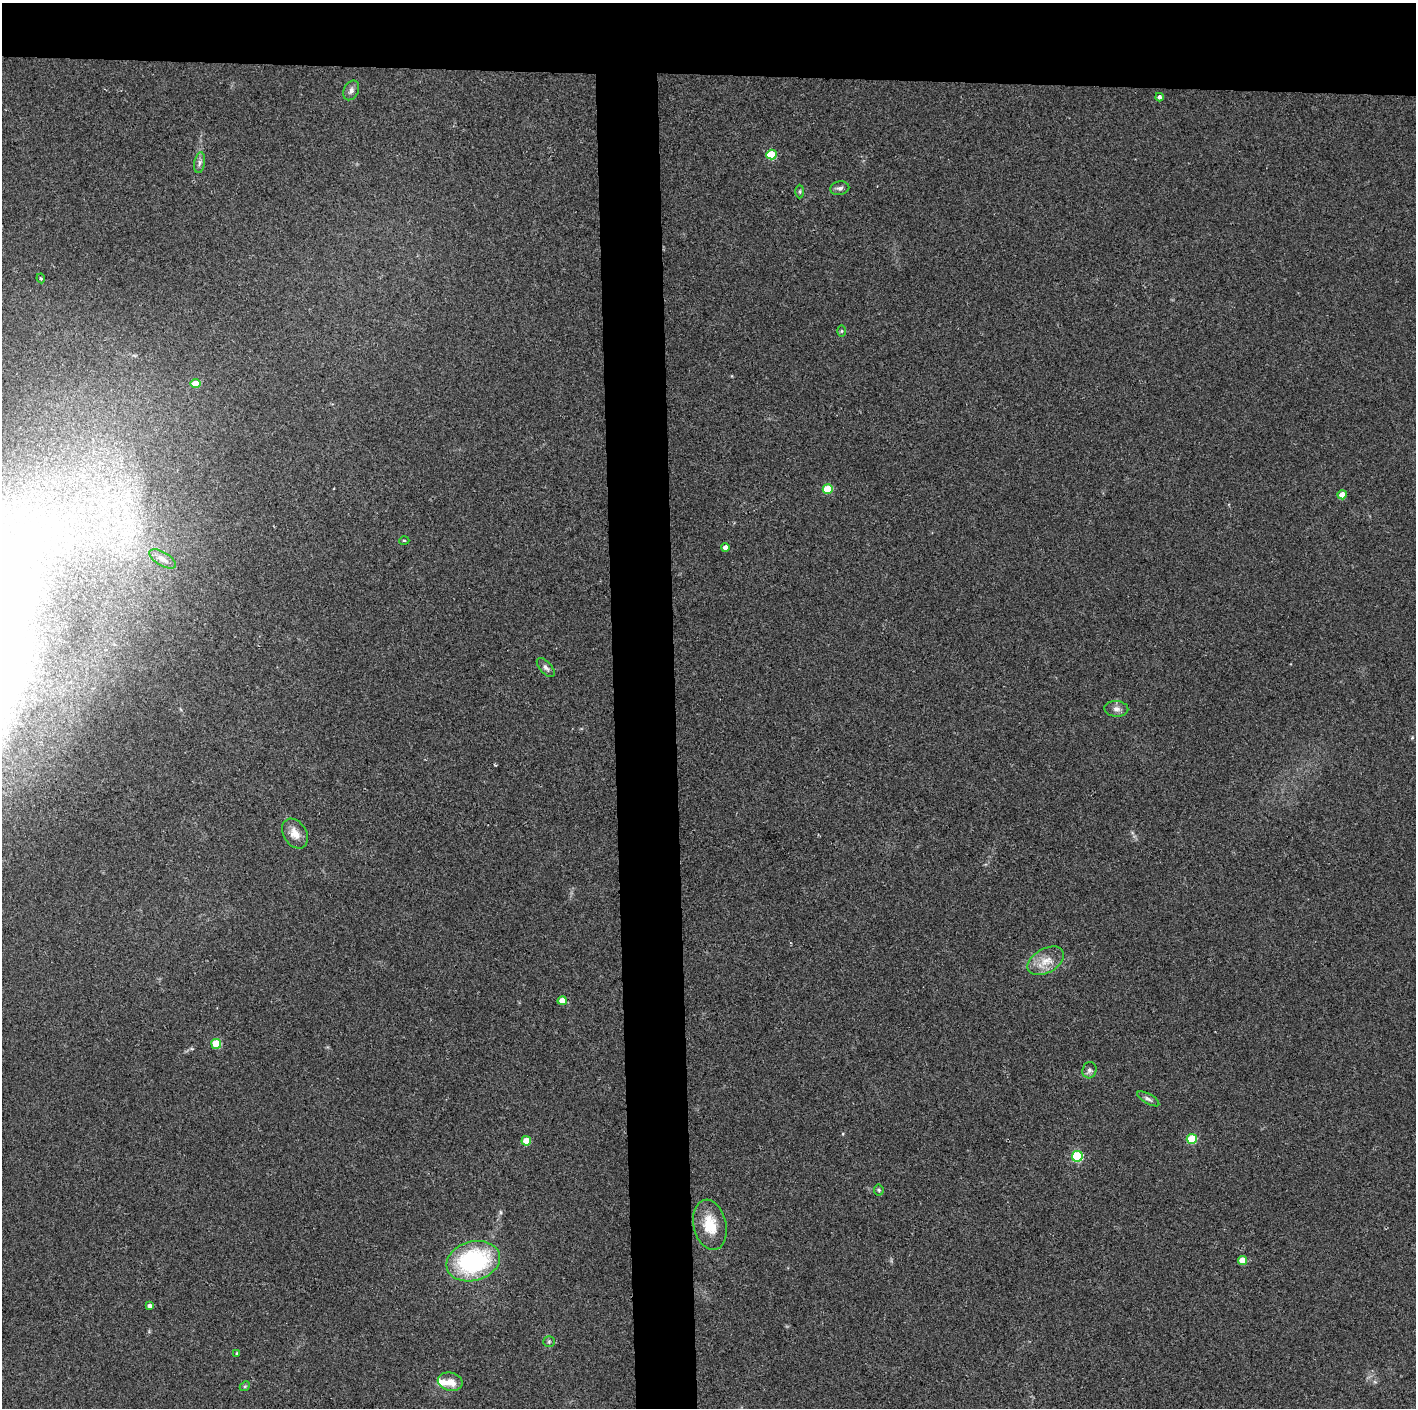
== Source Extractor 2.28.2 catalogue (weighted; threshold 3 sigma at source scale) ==
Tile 2 of 3 x 3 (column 2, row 1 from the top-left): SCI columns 1415-2828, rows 2812-4217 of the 4242 x 4218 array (HDU 1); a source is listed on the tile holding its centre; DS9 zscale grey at full resolution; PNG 1418 x 1410 px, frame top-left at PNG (2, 3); each listed source drawn as its Kron ellipse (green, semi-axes under 4 px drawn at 4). Shown black and unused: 9% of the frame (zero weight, under 2 of 3 exposures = <1% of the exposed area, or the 3 px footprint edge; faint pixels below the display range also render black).
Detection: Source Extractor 2.28.2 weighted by HDU 2 'WHT'; one run over the whole footprint, this tile lists its part. Background 0.077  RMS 0.0093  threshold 0.0418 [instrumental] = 3 sigma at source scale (4.5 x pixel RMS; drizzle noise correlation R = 1.50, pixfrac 1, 0.05/0.05 arcsec/px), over >= 5 px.
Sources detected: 35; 1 inside a brighter listed object's ellipse — not listed separately; the other 34 listed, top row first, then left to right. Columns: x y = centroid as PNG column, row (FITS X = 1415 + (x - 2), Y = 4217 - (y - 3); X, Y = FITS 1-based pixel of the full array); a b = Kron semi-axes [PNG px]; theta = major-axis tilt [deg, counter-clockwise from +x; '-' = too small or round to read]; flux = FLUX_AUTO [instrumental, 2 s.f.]
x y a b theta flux
351 90 10 7 63 3.4
1159 97 4 4 - 2.5
771 155 5 5 - 40
200 163 10 5 80 2.9
840 188 9 6 9 3.1
800 192 7 4 90 1.4
41 278 5 4 - 1.3
842 331 6 4 89 1.2
196 384 5 4 - 20
828 489 5 5 - 32
1342 495 4 4 - 10
404 540 5 3 - 0.94
725 547 4 4 - 5.1
163 559 15 7 -31 5.5
546 667 11 6 -48 3.1
1116 709 12 8 -4 4.5
295 834 16 11 -57 9.6
1046 961 20 12 29 14
562 1001 4 4 - 9.2
216 1044 5 5 - 39
1089 1070 8 7 - 3
1148 1099 12 5 -29 2.9
1192 1139 5 5 - 44
526 1141 5 4 - 18
1077 1156 5 5 - 75
879 1190 5 5 - 1.3
710 1225 25 16 -77 25
1242 1260 4 4 - 13
473 1261 27 19 16 120
150 1306 4 4 - 3.4
549 1342 6 5 - 1.5
237 1353 4 3 - 1.2
450 1382 12 9 -13 10
245 1386 5 4 - 1.3